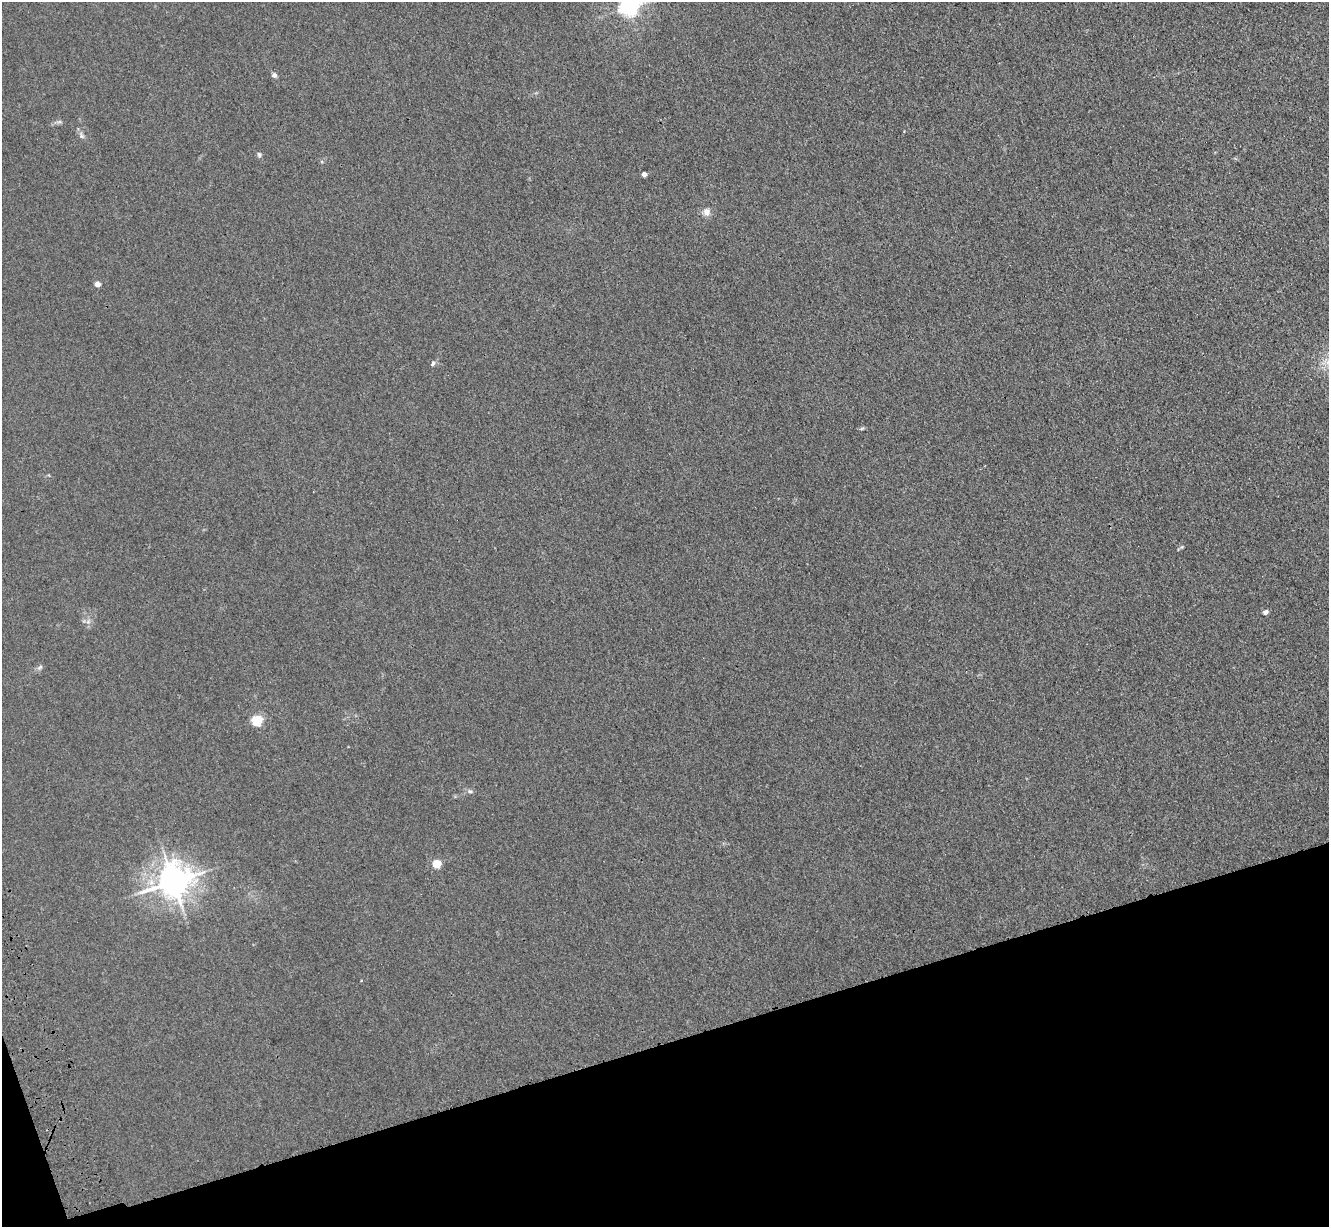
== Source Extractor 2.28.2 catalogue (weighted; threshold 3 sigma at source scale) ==
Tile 14 of 4 x 4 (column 2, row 4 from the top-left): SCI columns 1442-2768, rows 198-1422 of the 5535 x 5417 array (HDU 1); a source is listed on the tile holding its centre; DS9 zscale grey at full resolution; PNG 1331 x 1229 px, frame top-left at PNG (2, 2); no overlay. Shown black and unused: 15% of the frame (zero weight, under 3 of 4 exposures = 6% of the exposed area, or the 3 px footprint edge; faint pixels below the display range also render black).
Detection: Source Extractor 2.28.2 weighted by HDU 2 'WHT'; one run over the whole footprint, this tile lists its part. Background 0.0347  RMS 0.0061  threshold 0.0274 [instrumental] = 3 sigma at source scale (4.5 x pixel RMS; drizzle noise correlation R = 1.50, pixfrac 1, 0.05/0.05 arcsec/px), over >= 5 px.
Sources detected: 17; all 17 listed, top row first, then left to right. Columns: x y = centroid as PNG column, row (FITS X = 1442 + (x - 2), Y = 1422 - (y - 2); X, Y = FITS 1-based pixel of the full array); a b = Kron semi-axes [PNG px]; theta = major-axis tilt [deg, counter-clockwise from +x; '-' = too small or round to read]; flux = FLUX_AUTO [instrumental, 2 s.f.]
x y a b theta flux
629 7 7 6 - 310
274 75 7 6 - 1.6
59 122 7 4 18 1.2
82 136 8 5 -59 1.6
259 154 7 5 -84 1.3
644 174 4 4 - 3.5
706 212 10 9 - 3.5
97 284 4 4 - 5.3
433 363 8 5 69 1.3
862 428 6 4 19 0.83
1182 547 6 4 70 0.73
1265 612 6 5 - 1.9
40 667 8 4 37 1.2
257 720 5 5 - 60
470 791 7 5 -20 1.4
437 864 5 5 - 23
173 881 10 9 - 1100
Isophote crosses this tile's border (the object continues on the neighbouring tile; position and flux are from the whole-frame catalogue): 1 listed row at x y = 629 7